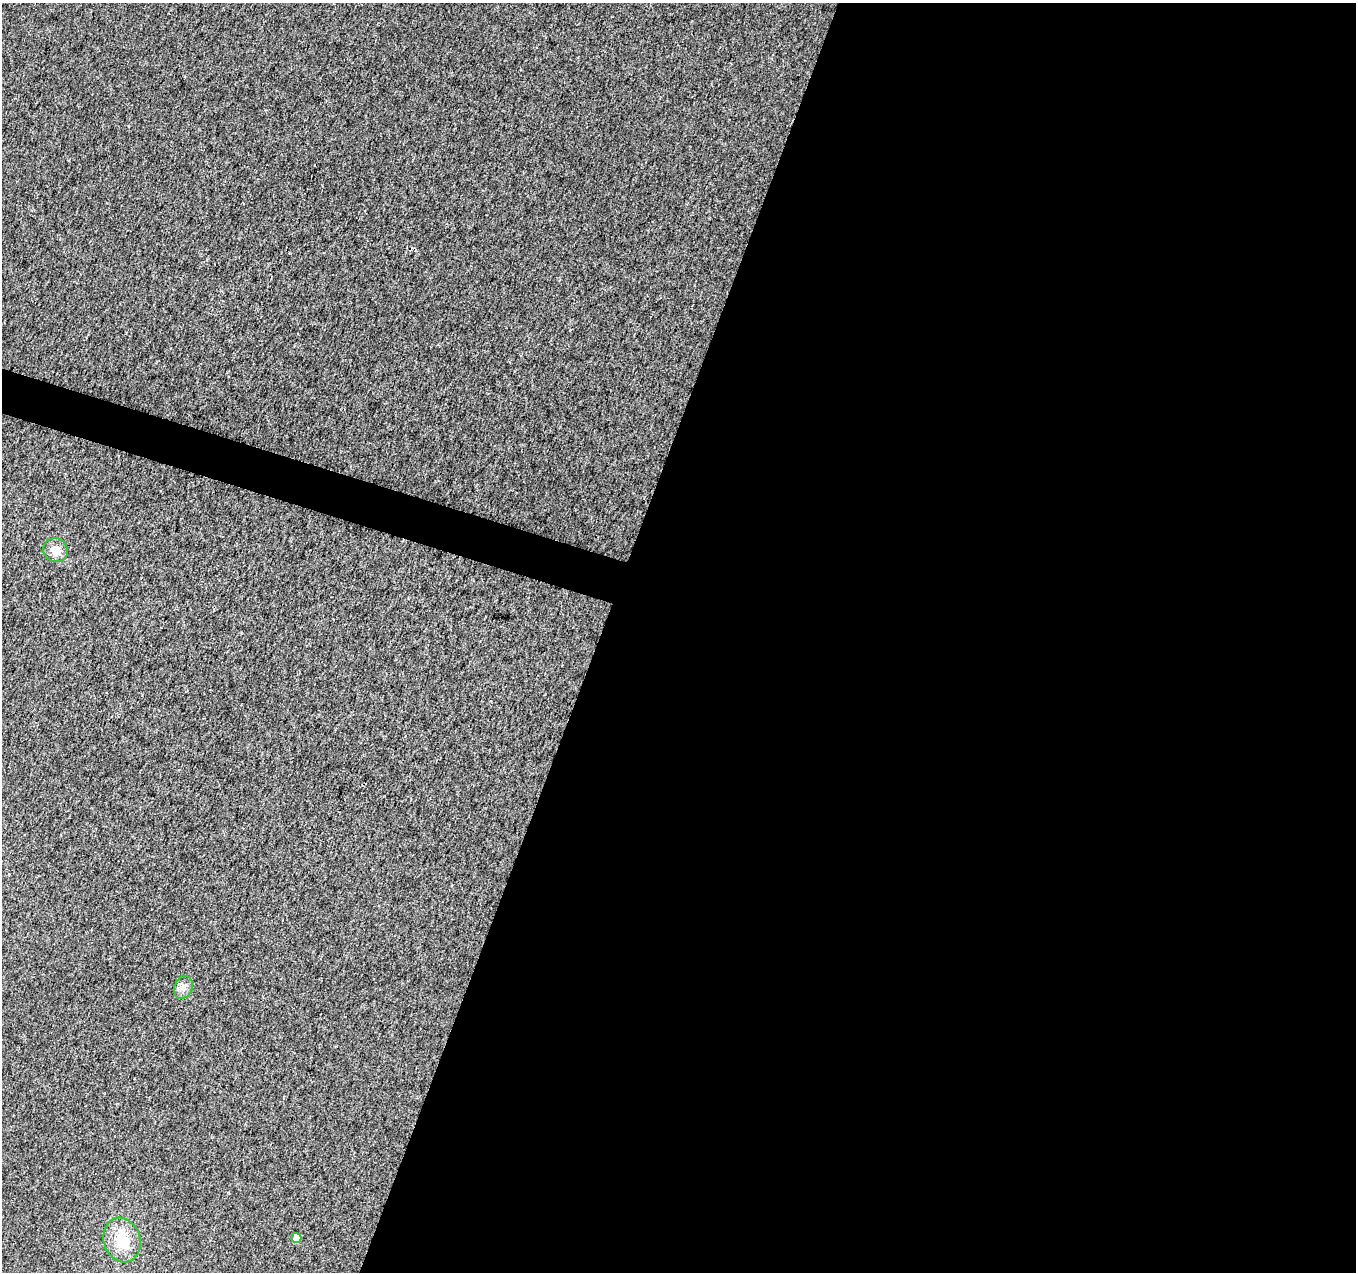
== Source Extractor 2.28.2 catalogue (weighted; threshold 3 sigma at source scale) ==
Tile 12 of 4 x 4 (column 4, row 3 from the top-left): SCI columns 4073-5426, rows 1485-2754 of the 5441 x 5596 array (HDU 1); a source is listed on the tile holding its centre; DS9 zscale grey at full resolution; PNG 1358 x 1274 px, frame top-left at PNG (2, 3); each listed source drawn as its Kron ellipse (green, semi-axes under 4 px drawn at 4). Shown black and unused: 58% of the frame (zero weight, under 2 of 3 exposures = <1% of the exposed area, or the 3 px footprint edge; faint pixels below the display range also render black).
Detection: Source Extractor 2.28.2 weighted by HDU 2 'WHT'; one run over the whole footprint, this tile lists its part. Background 0.0146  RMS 0.01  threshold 0.0459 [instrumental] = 3 sigma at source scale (4.5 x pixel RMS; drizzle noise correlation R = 1.50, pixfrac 1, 0.0396/0.0396 arcsec/px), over >= 5 px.
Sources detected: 4; all 4 listed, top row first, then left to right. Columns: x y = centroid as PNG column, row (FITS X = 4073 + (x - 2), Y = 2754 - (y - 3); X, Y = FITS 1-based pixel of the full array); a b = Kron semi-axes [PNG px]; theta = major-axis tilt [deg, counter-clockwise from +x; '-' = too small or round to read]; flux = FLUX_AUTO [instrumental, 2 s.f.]
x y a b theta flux
56 550 12 11 - 9.1
183 987 12 9 69 6.1
296 1238 5 5 - 9
122 1240 23 18 -71 27